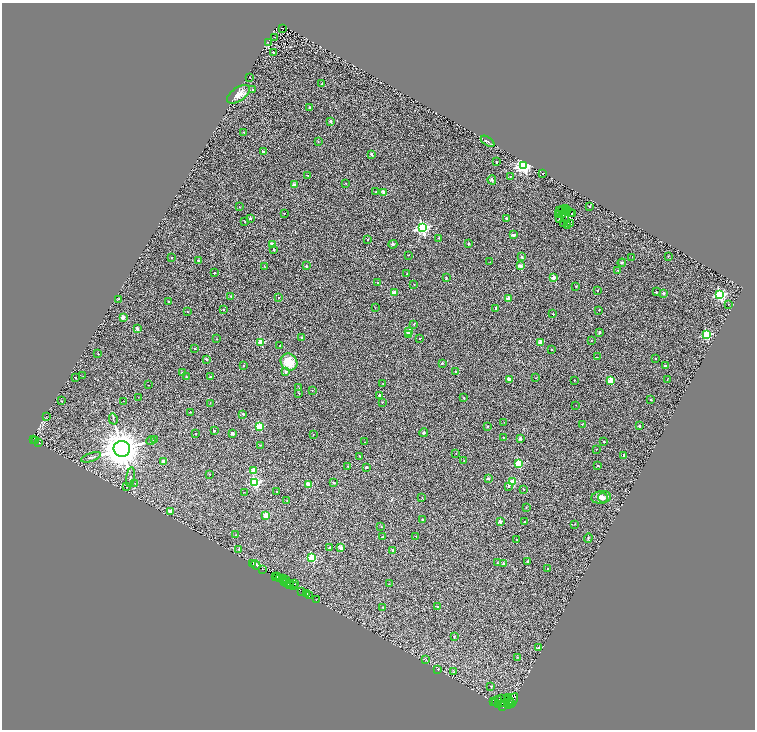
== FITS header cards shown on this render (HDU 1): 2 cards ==
NAXIS1  =                 1505
NAXIS2  =                 1455

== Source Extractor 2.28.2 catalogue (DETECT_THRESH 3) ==
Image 1505 x 1455 px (HDU 1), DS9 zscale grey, zoomed out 1/2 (1 PNG px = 2 x 2 image px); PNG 757 x 732 px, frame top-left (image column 1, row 1454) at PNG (2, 3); each listed source drawn as its Kron ellipse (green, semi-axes under 4 px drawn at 4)
Background 0.8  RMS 1.1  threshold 3.25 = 3 sigma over >= 5 px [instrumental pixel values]
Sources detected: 314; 60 cannot appear on this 1/2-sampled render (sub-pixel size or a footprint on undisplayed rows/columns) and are neither listed nor drawn; the other 254 listed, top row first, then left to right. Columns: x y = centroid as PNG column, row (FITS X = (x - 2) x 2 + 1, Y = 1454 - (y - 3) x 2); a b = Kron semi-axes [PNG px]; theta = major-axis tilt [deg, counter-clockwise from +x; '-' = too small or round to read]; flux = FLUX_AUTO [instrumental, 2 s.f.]
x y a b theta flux
282 28 2 1 - 77
275 37 2 1 - 160
269 42 3 2 - 67
273 52 2 2 - 260
250 77 2 1 - 320
322 84 2 2 - 210
252 90 2 2 - 320
239 94 13 6 34 2100
309 107 2 2 - 250
330 121 2 2 - 950
244 132 2 2 - 200
487 141 8 2 -36 290
318 142 2 2 - 160
263 152 2 2 - 580
371 154 2 2 - 910
496 162 2 2 - 270
523 165 4 4 - 67000
543 173 2 1 - 110
308 175 2 2 - 180
510 177 2 2 - 90
492 180 4 3 - 380
346 183 2 2 - 110
295 185 2 2 - 2800
375 192 2 1 - 100
384 192 2 2 - 2600
590 206 2 2 - 530
239 207 2 2 - 60
565 208 3 1 - 120
563 210 2 1 - 43
567 210 2 1 - 120
559 211 3 1 - 3.5
284 213 2 2 - 150
570 213 2 1 - 79
572 214 2 1 - 54
558 215 2 1 - 88
562 215 3 2 - 25
564 217 2 1 - 7
250 218 2 2 - 640
506 218 2 2 - 590
559 219 2 2 - 95
245 222 2 2 - 140
570 223 2 1 - 49
563 224 2 1 - 150
568 226 2 1 - 42
422 228 4 4 - 36000
513 235 2 2 - 2500
439 238 2 2 - 110
367 239 2 2 - 190
272 244 2 2 - 2500
393 244 4 3 - 360
468 244 2 2 - 600
274 250 2 2 - 380
408 255 2 1 - 110
668 256 2 2 - 87
522 257 2 2 - 530
632 257 2 1 - 59
172 258 2 2 - 190
198 260 2 2 - 220
490 262 2 1 - 66
622 263 4 3 - 210
264 266 2 1 - 89
306 266 2 2 - 500
520 266 2 2 - 3000
618 270 2 2 - 91
214 273 2 2 - 290
407 274 2 2 - 180
446 278 2 2 - 200
553 278 2 2 - 1600
378 283 2 2 - 320
414 285 2 1 - 120
576 286 2 2 - 190
597 291 2 1 - 150
656 292 2 2 - 270
395 293 2 2 - 3200
663 293 2 2 - 1100
720 295 4 4 - 28000
231 296 2 2 - 270
279 297 2 2 - 180
508 298 2 2 - 1800
118 299 3 2 - 110
169 301 3 2 - 100
728 304 2 2 - 96
375 308 2 1 - 57
496 308 2 2 - 900
223 310 2 2 - 350
599 310 2 2 - 70
188 312 2 1 - 55
553 314 2 2 - 200
123 317 2 2 - 2000
414 324 2 2 - 280
137 329 2 2 - 1700
409 332 2 2 - 3000
599 332 2 2 - 320
408 334 2 2 - 840
707 335 3 3 - 15000
302 338 3 3 - 200
217 339 2 1 - 86
419 339 2 1 - 110
591 341 2 2 - 100
261 342 3 2 - 4900
540 342 2 2 - 2300
280 346 2 2 - 250
195 348 2 2 - 210
552 349 2 2 - 240
98 354 2 2 - 140
597 357 2 1 - 100
655 358 2 2 - 150
206 359 2 2 - 340
289 362 9 8 - 3400
442 363 2 2 - 270
243 366 2 2 - 160
665 366 2 2 - 570
455 371 2 2 - 210
285 372 2 2 - 910
182 373 2 2 - 350
83 376 2 1 - 54
186 377 2 2 - 76
210 377 2 2 - 1000
76 378 2 2 - 170
535 378 2 1 - 68
509 379 2 2 - 2400
574 380 2 2 - 210
610 380 3 2 - 4800
667 380 2 1 - 66
383 384 2 2 - 150
148 385 2 1 - 69
299 388 2 1 - 75
312 390 2 1 - 100
299 393 2 2 - 120
379 395 2 2 - 720
138 397 2 1 - 64
464 398 2 2 - 220
651 399 2 2 - 130
61 401 2 2 - 100
124 401 2 1 - 65
382 402 2 2 - 120
210 403 2 2 - 74
576 405 2 1 - 50
190 412 2 2 - 140
243 414 2 2 - 290
47 416 2 2 - 53
113 419 5 2 - 200
504 422 2 1 - 62
582 424 2 2 - 130
488 426 2 2 - 140
639 426 2 2 - 580
259 427 3 3 - 8800
214 430 2 2 - 420
424 432 4 3 - 340
232 433 3 2 - 1200
196 434 2 2 - 120
313 434 2 2 - 76
503 437 2 1 - 120
520 438 2 2 - 1100
34 440 2 1 - 650
155 440 4 2 - 140
36 441 2 1 - 520
151 441 4 2 - 160
604 441 2 2 - 320
38 442 2 1 - 220
364 442 2 1 - 66
260 445 2 1 - 75
122 449 8 8 - 450000
596 449 2 1 - 62
456 454 2 2 - 64
624 455 2 2 - 370
360 456 2 2 - 140
91 457 10 2 19 350
163 461 2 2 - 980
464 461 2 2 - 120
519 464 3 3 - 8500
348 466 2 2 - 210
598 466 2 2 - 230
366 467 2 2 - 360
254 470 3 2 - 4700
210 474 2 2 - 94
130 477 10 3 81 410
488 478 4 3 - 280
255 482 3 3 - 19000
513 482 3 2 - 4500
135 483 2 1 - 58
334 483 2 2 - 400
308 484 2 2 - 2700
126 486 2 2 - 140
508 486 3 2 - 400
524 489 2 2 - 120
277 491 2 2 - 170
245 492 2 2 - 52
601 497 10 6 9 1300
422 498 2 2 - 79
603 498 5 4 - 580
287 501 2 2 - 150
526 507 2 2 - 150
171 511 2 2 - 1900
266 516 2 2 - 4400
422 519 2 2 - 210
500 522 2 2 - 1800
525 522 2 1 - 100
575 524 2 1 - 58
381 527 2 2 - 79
236 535 2 2 - 130
416 536 2 2 - 60
382 537 3 2 - 92
588 538 5 3 - 200
517 539 2 1 - 150
329 548 2 2 - 570
340 548 2 2 - 1800
239 549 3 2 - 230
393 550 2 2 - 1200
312 558 3 3 - 12000
528 561 2 2 - 590
498 563 2 2 - 250
252 564 2 1 - 280
504 564 2 2 - 1700
256 565 5 3 - 1800
547 568 2 1 - 87
263 569 2 1 - 310
276 576 2 1 - 1500
277 577 2 1 - 2400
280 579 2 2 - 230
282 579 2 1 - 86
286 579 3 1 - 210
285 582 2 1 - 880
287 583 2 1 - 640
289 584 5 2 - 650
295 584 2 1 - 210
389 584 2 1 - 80
293 586 3 2 - 860
302 591 3 1 - 620
306 594 2 2 - 1700
309 596 2 1 - 440
316 600 2 1 - 350
383 607 2 2 - 140
438 607 2 2 - 860
454 636 2 2 - 110
538 648 2 2 - 1100
517 657 3 2 - 110
426 659 3 2 - 90
438 669 3 2 - 82
454 672 3 3 - 180
491 686 3 2 - 190
509 697 3 1 - 240
499 699 2 1 - 170
501 699 2 1 - 460
508 699 3 1 - 32
513 700 7 3 66 4400
494 701 3 2 - 4900
511 702 2 1 - 1600
496 703 2 2 - 1800
505 703 2 1 - 370
498 704 2 1 - 820
509 704 2 1 - 590
511 704 3 1 - 520
503 706 3 2 - 4600
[60 sub-pixel or undisplayed-footprint detections neither listed nor drawn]